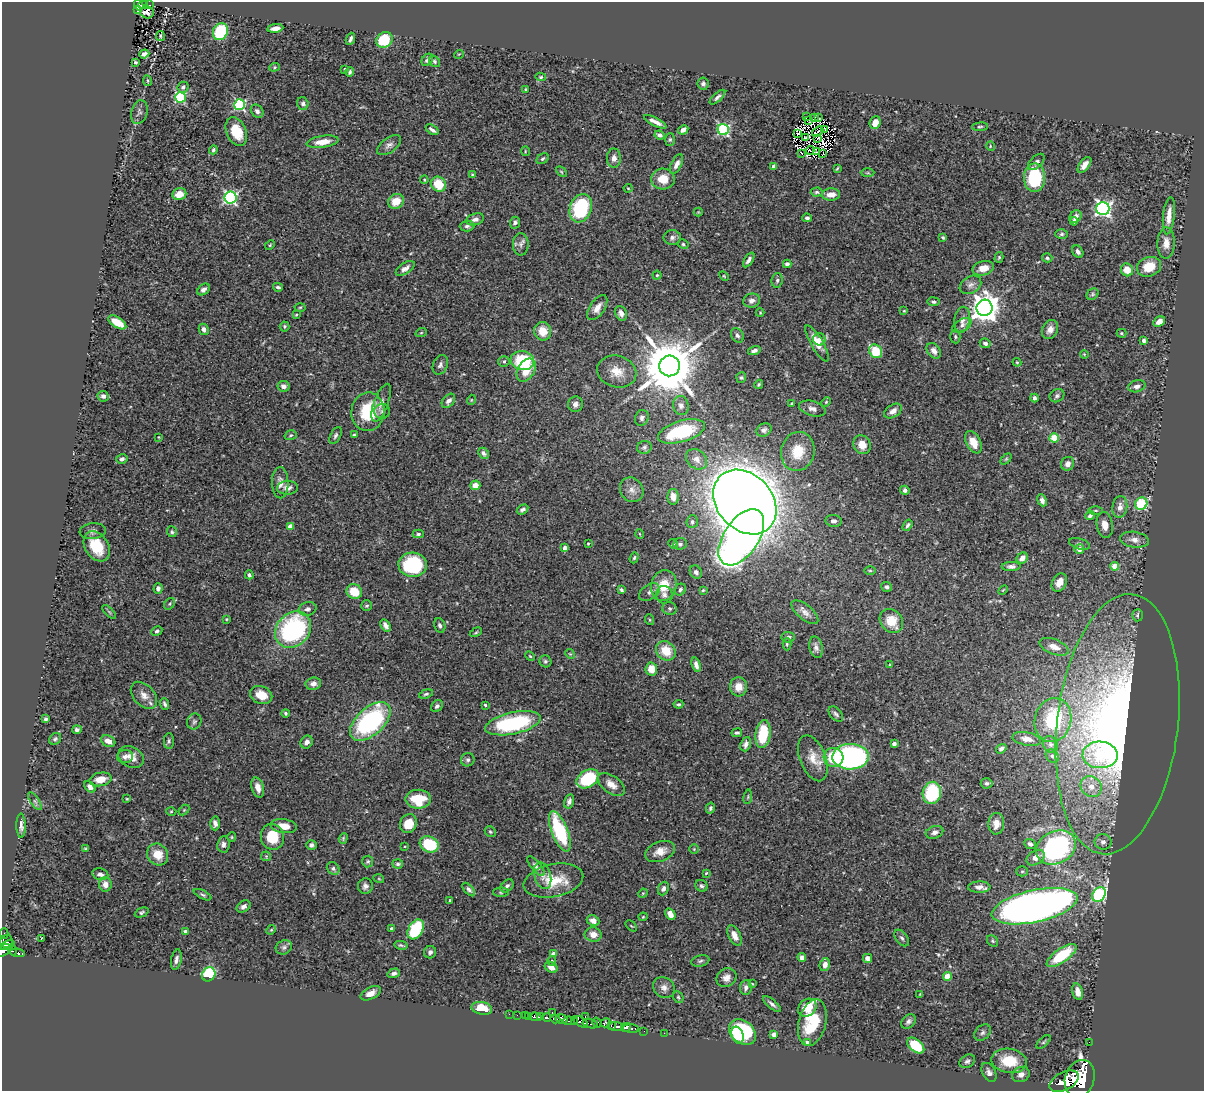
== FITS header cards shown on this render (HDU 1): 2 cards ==
NAXIS1  =                 1202
NAXIS2  =                 1089

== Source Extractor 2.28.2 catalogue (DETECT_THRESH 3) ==
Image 1202 x 1089 px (HDU 1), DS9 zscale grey, 1 PNG px = 1 image px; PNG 1206 x 1093 px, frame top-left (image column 1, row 1089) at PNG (2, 2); each listed source drawn as its Kron ellipse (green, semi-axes under 4 px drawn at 4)
Background 0.87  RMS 0.028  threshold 0.0831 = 3 sigma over >= 5 px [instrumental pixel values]
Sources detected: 449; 7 with non-positive FLUX_AUTO (blend fragments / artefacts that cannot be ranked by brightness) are neither listed nor drawn; the other 442 listed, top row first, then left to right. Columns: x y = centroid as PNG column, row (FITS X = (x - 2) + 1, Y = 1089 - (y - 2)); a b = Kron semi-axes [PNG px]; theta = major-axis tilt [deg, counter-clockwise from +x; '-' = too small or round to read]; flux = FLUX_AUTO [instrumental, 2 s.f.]
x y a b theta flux
139 5 5 4 - 170
143 5 4 2 - 36
150 5 3 2 - 8.2
138 10 3 3 - 29
147 12 7 6 - 2.4
275 28 8 4 8 11
220 32 9 7 67 110
160 36 5 3 - 2.7
350 39 6 3 66 5.7
384 40 9 7 39 100
144 54 5 3 - 7.4
459 54 5 3 - 1.3
427 60 7 5 53 5.5
434 61 6 5 - 3.6
135 62 3 3 - 2.5
274 67 5 4 - 2.7
345 69 4 3 - 1.9
350 72 5 3 - 3.5
541 77 5 4 - 2.5
147 81 5 3 - 1.9
703 84 6 5 - 4.6
183 87 6 5 - 4.7
525 89 4 3 - 2
180 97 5 5 - 180
717 97 10 4 42 5.5
303 103 6 5 - 4.5
240 105 5 5 - 240
257 111 7 5 -48 5.3
139 112 12 8 74 6.1
807 117 2 2 - 1.6
814 118 2 2 - 310
819 118 3 2 - 1.4
808 120 3 2 - 2.5
655 122 12 4 -27 11
875 123 6 5 - 18
980 127 8 3 5 2.9
825 129 3 2 - 0.93
432 130 7 3 -34 5.7
683 130 5 4 - 9.5
723 130 6 5 - 230
236 131 15 10 -66 48
818 132 6 2 35 3.4
798 133 4 2 - 0.3
660 135 5 4 - 6.5
806 137 3 2 - 2.2
818 138 2 2 - 1.3
670 139 6 5 - 3.1
323 142 16 6 8 25
389 145 14 7 35 9.3
990 146 5 3 - 1.5
213 150 4 3 - 3.3
810 150 4 2 - 3
525 151 5 3 - 1.6
816 152 3 2 - 1.3
802 153 4 2 - 1.7
823 154 3 2 - 0.8
614 158 9 7 88 9.4
542 159 6 4 38 3.7
1036 162 10 5 45 5.4
677 164 10 5 63 9.2
1084 165 9 5 53 10
774 166 4 4 - 6.3
837 168 4 2 - 1.9
561 172 6 4 -45 2.2
868 173 7 3 0 2.6
472 175 4 4 - 2.6
1035 178 14 10 87 110
663 179 12 10 -6 30
424 180 4 3 - 1.9
438 184 8 7 - 51
628 188 4 4 - 1.9
817 192 6 4 2 3.5
179 194 7 6 - 22
831 194 9 6 4 17
230 198 6 6 - 330
396 201 8 7 - 27
581 208 14 11 70 150
1103 208 6 6 - 560
698 212 4 4 - 1.6
1169 216 19 5 84 20
1075 217 7 5 55 9.5
807 218 5 4 - 4.3
475 219 9 5 15 7.6
1074 221 4 3 - 6
515 223 6 5 - 5.4
467 226 7 5 2 4.8
1062 234 6 5 - 3.5
672 237 8 7 - 7.4
943 238 3 3 - 2.8
1166 243 15 8 89 16
521 244 11 8 -90 8.4
683 244 5 4 - 3
270 245 6 3 45 2.2
1078 252 7 5 -58 6.7
999 257 5 4 - 2.8
1047 258 5 4 - 3.7
749 260 8 4 56 6.1
787 264 4 4 - 6.2
1149 267 12 9 18 39
405 268 10 5 33 8
983 268 11 7 15 19
1127 270 6 6 - 25
657 275 4 4 - 2.3
724 276 6 3 -45 1.8
777 280 7 5 85 4.2
970 285 11 8 32 9.2
278 287 5 3 - 3.8
204 289 7 5 39 6.6
1093 294 6 5 - 3.3
752 301 8 7 - 9
933 302 6 4 -10 3.9
300 307 5 3 - 2.1
597 308 14 7 56 17
985 308 8 8 - 2500
904 311 4 3 - 1.7
621 313 7 5 -62 10
760 313 4 3 - 1.9
296 315 4 3 - 1.9
962 320 13 7 81 10
117 322 10 5 -32 34
1159 322 6 4 31 11
962 325 10 6 29 6.1
285 326 5 5 - 3
204 329 6 4 -60 8.3
1050 329 10 7 62 11
543 331 9 8 - 30
421 333 6 3 19 1.9
1121 333 5 4 - 2.4
737 335 8 5 -60 5.7
955 337 7 5 -87 3.4
819 339 6 6 - 9.7
1144 340 3 3 - 4.9
817 343 20 6 -59 23
985 343 5 4 - 5.4
754 351 6 4 17 6
876 351 7 6 - 65
934 351 8 6 -51 9.4
1084 354 4 3 - 1.8
522 361 12 9 -9 100
504 362 5 5 - 4.3
1017 362 4 3 - 1.8
440 365 10 7 68 6.5
670 366 10 10 - 14000
526 370 12 8 58 41
617 372 20 15 -17 31
741 378 5 5 - 2.9
759 384 5 4 - 2.8
283 386 6 5 - 7
1137 386 9 6 16 7.4
103 396 6 5 - 6.2
1057 396 7 6 - 4.3
1034 398 4 3 - 4.4
471 400 5 3 - 1.6
448 401 8 5 51 7.4
826 402 5 4 - 2.1
381 403 20 7 69 12
792 403 3 3 - 2.5
575 404 8 7 - 7.6
681 405 10 7 -75 7.9
812 409 14 7 -16 11
382 411 8 7 - 5.2
893 411 10 6 33 11
368 412 19 16 85 78
642 418 8 6 66 5.7
764 430 8 6 30 5.2
681 431 24 10 17 120
291 435 6 5 - 3.3
354 435 3 3 - 2.7
335 436 9 5 62 4.7
158 437 4 2 - 1.3
1054 438 4 4 - 69
973 442 12 7 -63 26
862 445 10 8 -62 21
644 447 7 6 - 4.8
798 451 20 16 77 45
484 453 6 4 -47 4.7
122 459 5 4 - 5.9
697 459 11 9 -40 12
1006 459 6 4 45 2.4
1068 464 7 6 - 8.6
280 483 15 8 -89 13
475 485 5 5 - 18
287 488 10 7 4 11
632 490 13 11 -53 13
905 490 5 4 - 5.6
673 497 8 5 -89 17
1042 500 6 4 -69 7.3
745 502 36 27 -48 5000
1141 504 6 6 - 110
1120 507 11 7 83 12
523 509 6 4 33 5.3
1095 510 7 3 0 2.8
1090 515 5 4 - 6
834 521 8 6 -7 7.6
692 522 6 5 - 5.5
908 525 6 4 56 3.6
1105 525 13 8 -81 14
290 526 4 4 - 16
93 531 13 7 6 7.7
172 532 5 5 - 3.2
418 534 6 4 1 3.3
640 534 5 3 - 1.5
741 537 32 17 56 1100
1134 540 14 8 -9 13
588 544 3 2 - 1.6
673 544 5 4 - 2.1
680 544 6 6 - 4.7
1080 544 11 5 -17 5.2
97 546 16 11 -58 52
565 548 4 4 - 13
1079 549 5 4 - 15
634 558 6 4 71 3.3
1022 558 6 5 - 14
413 565 14 12 -4 130
1011 566 9 4 2 6.3
1115 566 4 4 - 38
870 571 6 4 -1 2.3
696 572 7 5 -54 7
249 575 4 4 - 4.2
1059 582 10 7 61 19
664 585 15 12 74 45
886 587 5 5 - 5
158 589 5 4 - 6.6
680 589 6 5 - 4.8
621 590 4 3 - 3.9
703 590 4 3 - 1.9
1003 590 6 3 45 1.8
354 592 8 7 - 39
649 592 11 7 33 9.1
664 595 9 8 - 9
170 604 6 4 55 2.9
367 606 5 5 - 3.5
307 609 9 6 20 7.4
670 609 7 6 - 4
109 612 9 3 -45 2.9
805 612 16 7 -40 12
1138 615 6 5 - 5.3
226 619 3 2 - 1.5
650 620 5 3 - 1.8
891 621 13 10 -49 38
386 625 7 4 -59 7.6
440 625 7 5 -74 5.1
293 630 20 16 46 270
157 631 6 4 27 4.2
476 632 6 3 30 2
788 637 6 5 - 4.6
787 644 6 4 90 2.6
816 647 11 6 -78 8.5
1054 647 15 7 -21 18
666 651 10 9 - 36
570 654 5 4 - 1.9
530 656 5 4 - 2.2
545 661 6 5 - 3.9
890 664 3 3 - 1.6
696 665 7 4 -73 8.7
651 669 6 6 - 24
313 684 7 6 - 9.6
738 687 9 8 - 19
426 694 7 4 16 3.4
144 695 16 10 -47 17
261 695 11 8 -22 25
165 704 6 4 -67 4.4
678 704 5 3 - 2.9
485 705 4 3 - 2.1
437 706 7 5 48 4.9
285 713 4 4 - 3.3
836 714 9 5 -46 4.7
46 719 4 3 - 4.6
1053 720 22 18 77 140
194 721 8 7 - 5.1
370 721 24 13 42 260
513 723 28 11 12 190
1117 724 131 60 83 1100
77 730 5 4 - 5.2
737 733 5 4 - 4
763 734 14 7 82 75
55 739 6 5 - 3.8
1027 739 14 6 -11 15
108 741 7 5 -29 15
169 741 8 5 90 3.8
307 742 7 5 57 8.4
746 744 7 5 68 7.2
894 744 4 3 - 8.9
1050 744 8 7 - 6.6
1001 749 5 4 - 6.4
1100 755 17 13 -2 48
1052 756 7 6 - 5.1
125 757 8 6 4 7.2
131 757 13 10 -28 18
833 757 10 9 - 64
850 757 18 12 1 510
813 758 24 13 -68 29
468 760 7 6 - 5.1
101 779 11 6 11 23
588 779 12 8 30 100
987 783 6 5 - 3.8
611 784 15 8 -36 16
90 787 6 4 -46 9.9
258 787 10 6 -74 14
1091 787 11 10 - 20
932 793 11 9 79 110
748 797 7 3 82 2.2
127 799 3 3 - 1.7
418 799 12 9 -1 56
35 801 10 4 -56 4.3
569 801 7 5 75 7.1
710 808 5 4 - 3.7
184 810 6 4 45 2.1
171 811 5 3 - 1.9
215 823 7 5 -87 8
408 824 10 8 65 28
996 824 11 8 86 16
21 826 12 4 -89 6.9
284 826 13 7 -8 21
560 831 21 8 -68 140
490 832 6 5 - 2.7
935 832 9 6 17 7.9
232 837 5 4 - 2
272 837 13 11 -77 52
343 838 5 4 - 2.4
1103 842 8 8 - 8.2
223 844 8 6 83 7.7
429 844 10 7 -28 89
1030 844 6 4 -23 5.2
311 845 5 5 - 5
405 846 4 2 - 1.3
1056 847 21 16 26 390
86 849 4 3 - 2.3
694 849 4 4 - 2.1
660 851 16 9 21 20
158 854 11 10 - 31
266 856 5 5 - 2.5
1035 858 10 7 33 15
368 862 6 5 - 3.2
398 864 5 4 - 3.3
536 866 12 5 -51 6.4
333 869 7 5 -43 4.4
1022 871 6 5 - 2.8
706 873 4 3 - 2.1
100 874 8 5 -13 7.2
543 876 14 8 -73 11
379 879 5 3 - 1.6
553 881 30 16 12 58
105 884 7 6 - 14
365 886 8 7 - 7.5
507 886 7 5 44 5.2
701 886 6 5 - 4.6
979 887 11 5 2 9.5
469 889 8 4 -48 4.8
663 889 7 5 67 6.5
501 892 8 4 0 3.3
643 893 5 4 - 1.7
202 895 9 4 -26 3.9
1099 895 8 6 55 310
450 900 3 3 - 2.3
244 906 7 5 36 6.7
1035 906 44 16 12 1700
142 912 7 4 24 3.3
670 914 6 4 -60 13
643 917 4 4 - 1.8
593 921 6 5 - 12
631 926 6 2 -45 1.5
391 928 3 3 - 2.6
416 929 11 7 60 140
271 930 5 4 - 2.1
185 932 4 3 - 8.5
4 933 5 3 - 22
593 934 8 7 - 16
734 935 11 6 -62 15
41 938 3 2 - 1.3
902 938 9 5 -51 5.7
7 941 6 6 - 380
993 941 6 5 - 2.9
7 945 7 4 25 430
401 945 6 3 -12 2.9
284 947 8 7 - 5.7
3 950 8 5 31 540
13 951 4 3 - 80
430 952 6 6 - 5.3
18 953 7 3 -5 140
554 954 4 3 - 18
1061 956 17 7 35 96
802 957 4 4 - 7.2
867 958 4 4 - 8.9
176 960 10 5 78 7.9
552 961 4 4 - 2.4
700 961 9 5 12 4.5
825 965 6 5 - 12
551 967 7 5 -31 13
394 973 6 4 17 5.7
209 974 7 6 - 130
947 976 4 4 - 36
726 978 10 9 - 11
752 984 3 3 - 2
664 988 11 10 - 11
746 988 7 5 84 6.8
1078 992 8 5 -77 15
371 993 11 6 28 12
920 994 4 3 - 1.4
678 997 6 5 - 2.7
772 1004 11 4 -40 6.3
482 1008 10 6 -11 32
807 1008 10 8 43 36
552 1013 3 2 - 80
509 1014 2 2 - 18
517 1015 2 2 - 55
525 1015 4 2 - 47
528 1016 2 2 - 55
585 1016 3 2 - 130
535 1017 6 3 -6 590
541 1017 4 3 - 310
547 1018 4 3 - 470
555 1019 5 3 - 430
561 1019 6 5 - 1500
569 1021 6 3 -5 98
909 1021 8 6 45 6.4
574 1022 3 3 - 91
580 1022 8 4 -31 350
812 1022 24 13 75 79
597 1023 5 4 - 280
605 1023 5 3 - 260
590 1024 8 3 -13 320
611 1026 4 2 - 170
616 1027 7 3 -2 770
626 1027 5 4 - 1100
631 1029 8 3 -3 500
644 1031 2 2 - 5.2
742 1032 15 11 -41 180
664 1033 2 2 - 14
982 1033 9 7 45 6
774 1034 4 4 - 12
738 1035 9 5 -70 55
807 1042 4 3 - 4.1
1044 1042 8 4 42 3
1089 1042 2 2 - 9.9
916 1046 10 6 -40 65
967 1061 8 6 32 4.9
1009 1061 18 12 -9 56
989 1072 10 6 -61 7.9
1021 1074 9 7 22 11
1080 1078 19 14 72 9800
1064 1081 16 9 28 4100
At the frame edge (FLAGS 8, measured only in part): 1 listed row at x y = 3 950
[7 non-positive-flux detections neither listed nor drawn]